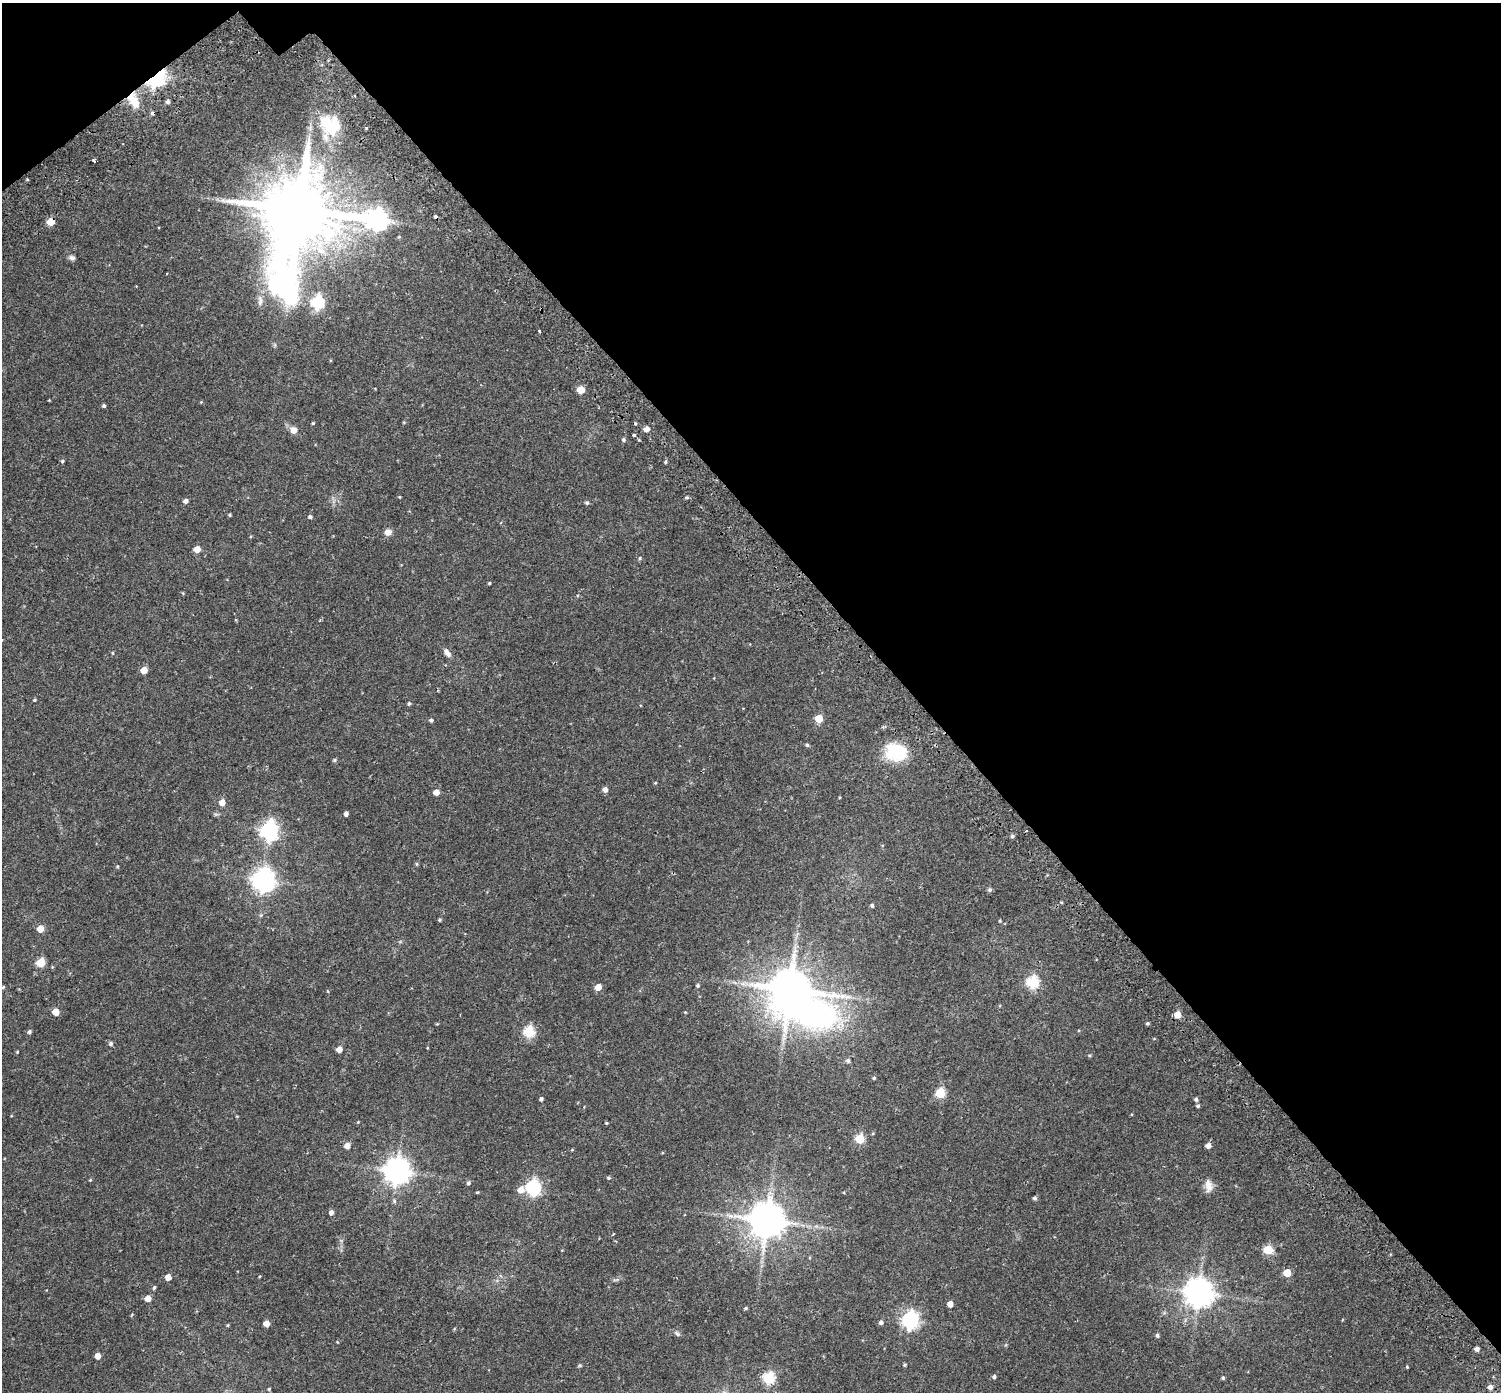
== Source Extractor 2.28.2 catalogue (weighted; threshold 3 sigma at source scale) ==
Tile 3 of 4 x 4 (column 3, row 1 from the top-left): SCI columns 3069-4567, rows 4412-5801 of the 6143 x 6102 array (HDU 1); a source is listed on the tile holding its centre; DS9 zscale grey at full resolution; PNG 1503 x 1394 px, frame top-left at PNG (2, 3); no overlay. Shown black and unused: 40% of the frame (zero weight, under 2 of 3 exposures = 5% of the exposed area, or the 3 px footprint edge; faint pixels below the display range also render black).
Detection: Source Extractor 2.28.2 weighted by HDU 2 'WHT'; one run over the whole footprint, this tile lists its part. Background 0.0598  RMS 0.0046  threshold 0.0206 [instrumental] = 3 sigma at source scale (4.5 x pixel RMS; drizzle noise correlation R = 1.50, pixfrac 1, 0.0396/0.0396 arcsec/px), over >= 5 px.
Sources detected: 128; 1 inside a brighter object's white glare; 5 cosmic-ray / hot-pixel residue — not listed; the other 122 listed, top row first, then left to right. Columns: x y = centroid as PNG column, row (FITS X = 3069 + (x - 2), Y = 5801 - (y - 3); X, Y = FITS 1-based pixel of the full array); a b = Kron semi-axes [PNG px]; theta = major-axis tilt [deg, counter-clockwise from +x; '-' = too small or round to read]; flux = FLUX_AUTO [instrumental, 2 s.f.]
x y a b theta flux
156 77 9 6 47 160
354 96 3 2 - 0.6
134 101 20 9 -62 6.7
168 102 5 5 - 1.1
332 125 10 9 - 47
94 160 3 3 - 1.2
299 210 32 18 73 5000
436 216 3 3 - 1.3
377 220 12 8 -8 220
51 222 5 5 - 9.2
399 237 5 3 - 0.31
72 258 8 6 -12 1.3
317 303 6 6 - 54
539 331 3 3 - 0.77
581 390 5 5 - 7.2
104 406 4 4 - 0.7
404 422 5 3 - 0.33
313 423 4 4 - 0.45
646 429 5 4 - 3.1
293 430 9 8 - 2.9
634 435 4 3 - 0.67
623 440 5 4 - 0.72
62 461 5 5 - 0.58
665 462 5 4 - 0.6
399 497 4 3 - 0.35
186 501 5 4 - 1.4
587 503 5 4 - 0.72
229 515 4 4 - 0.5
310 517 5 4 - 0.87
388 532 8 7 - 2.4
197 549 5 5 - 5.2
640 558 5 4 - 0.53
489 583 4 3 - 0.44
183 593 4 4 - 0.37
113 653 4 3 - 0.38
447 653 10 6 -52 2
144 670 5 5 - 4.8
34 700 4 3 - 0.46
409 704 4 4 - 0.64
819 719 5 5 - 11
431 720 4 4 - 0.7
807 745 4 4 - 0.66
896 752 25 19 -17 19
334 760 5 5 - 0.55
655 783 4 3 - 0.37
605 790 6 5 - 1.7
436 792 5 4 - 3.4
222 802 5 5 - 3.9
346 814 4 4 - 1.4
269 830 8 7 - 150
1012 836 5 4 - 0.81
417 864 6 3 -71 0.45
117 866 5 4 - 0.41
264 880 8 8 - 310
989 889 7 4 19 0.7
872 906 4 4 - 0.72
439 920 4 4 - 0.5
1000 921 4 4 - 0.39
40 929 5 5 - 6.4
41 963 5 5 - 17
1032 982 6 6 - 43
697 985 4 4 - 0.57
3 987 5 3 - 0.42
598 987 5 5 - 4.5
790 989 11 10 - 1600
56 1012 5 5 - 6.1
685 1012 4 3 - 0.31
1177 1015 5 5 - 6.2
1147 1023 4 4 - 0.65
29 1032 5 4 - 0.78
529 1032 6 6 - 37
111 1043 6 5 - 0.9
339 1049 5 4 - 3.4
17 1052 4 3 - 0.35
1089 1055 5 3 - 0.4
848 1061 6 5 - 0.73
874 1078 4 4 - 0.6
940 1093 5 5 - 23
541 1099 4 4 - 1
1196 1099 5 5 - 0.96
1198 1106 4 4 - 0.66
606 1123 4 3 - 0.46
860 1139 5 5 - 19
347 1145 5 5 - 3.5
1208 1145 5 5 - 2.3
397 1171 9 8 - 480
609 1178 5 4 - 0.56
90 1180 4 3 - 0.39
468 1183 5 5 - 0.71
1208 1186 17 9 -83 3.1
533 1188 7 6 - 82
520 1190 7 6 - 3.9
1035 1198 4 4 - 0.92
394 1201 6 5 - 0.72
331 1212 5 4 - 1.7
767 1220 10 10 - 1100
1268 1250 5 5 - 20
1287 1273 5 5 - 9.6
168 1277 5 4 - 4.5
616 1280 10 3 11 0.73
154 1287 6 4 63 0.63
1199 1293 9 9 - 580
148 1298 5 5 - 4.4
950 1304 5 4 - 3.6
746 1308 4 4 - 0.48
910 1320 7 6 - 140
881 1322 5 4 - 1.1
266 1323 4 4 - 4
228 1325 5 3 - 0.37
677 1334 7 5 -23 0.88
1157 1335 5 5 - 0.79
337 1342 3 3 - 0.28
1477 1349 4 4 - 1.9
98 1356 5 4 - 3.8
580 1365 6 4 18 0.49
905 1365 5 4 - 0.47
1407 1367 4 3 - 0.4
994 1377 4 4 - 0.91
769 1378 6 6 - 39
1223 1378 4 3 - 0.65
1490 1387 5 5 - 1.9
269 1389 4 3 - 0.46
Overlapping masked pixels (flux is a lower limit): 4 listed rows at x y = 156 77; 134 101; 436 216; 51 222